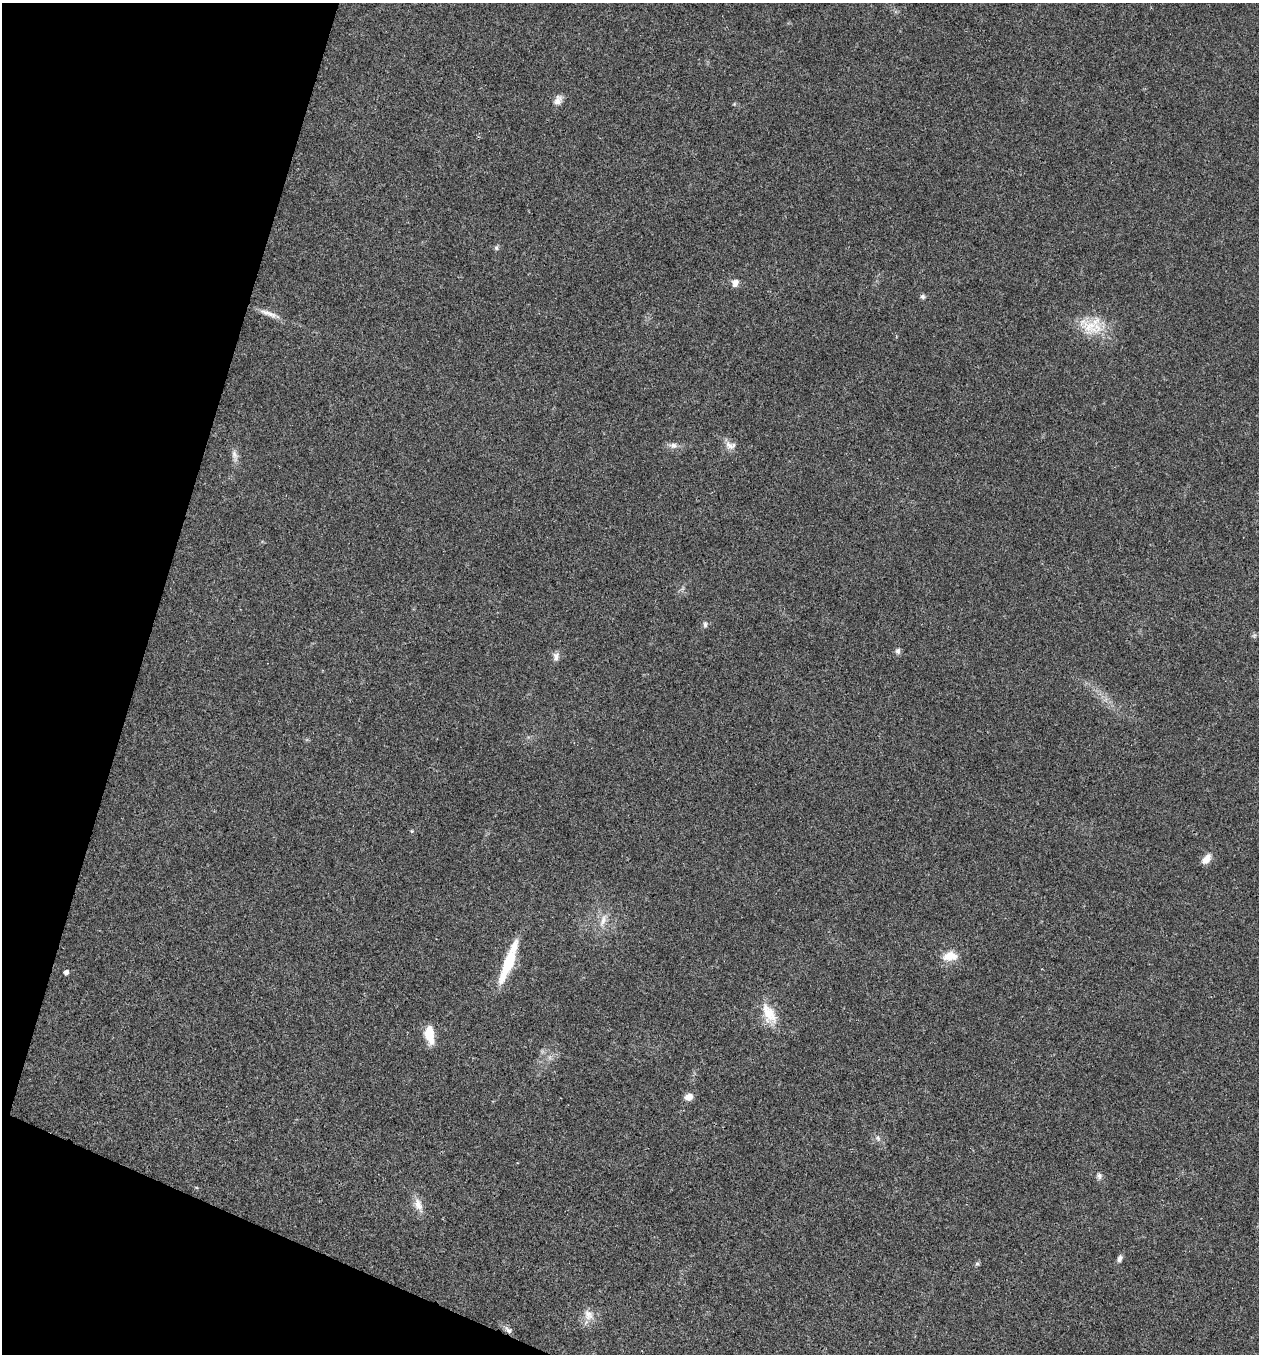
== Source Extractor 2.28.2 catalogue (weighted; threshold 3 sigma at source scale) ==
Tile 9 of 4 x 4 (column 1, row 3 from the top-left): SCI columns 268-1524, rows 1355-2706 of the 5432 x 5417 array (HDU 1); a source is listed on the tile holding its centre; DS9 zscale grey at full resolution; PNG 1261 x 1356 px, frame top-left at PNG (2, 3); no overlay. Shown black and unused: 15% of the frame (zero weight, under 3 of 4 exposures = <1% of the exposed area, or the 3 px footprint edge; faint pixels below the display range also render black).
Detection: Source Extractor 2.28.2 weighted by HDU 2 'WHT'; one run over the whole footprint, this tile lists its part. Background 0.0212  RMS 0.004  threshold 0.0179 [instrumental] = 3 sigma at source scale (4.5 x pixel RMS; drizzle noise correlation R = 1.50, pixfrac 1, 0.05/0.05 arcsec/px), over >= 5 px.
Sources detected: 31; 2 inside a brighter listed object's ellipse — not listed separately; the other 29 listed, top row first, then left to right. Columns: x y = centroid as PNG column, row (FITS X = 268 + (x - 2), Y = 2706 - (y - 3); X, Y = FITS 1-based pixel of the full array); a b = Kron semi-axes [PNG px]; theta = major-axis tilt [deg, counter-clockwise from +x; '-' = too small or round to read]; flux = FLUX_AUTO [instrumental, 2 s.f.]
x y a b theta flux
558 100 14 9 56 2.5
496 248 7 6 - 0.82
735 283 9 8 - 2.1
923 296 6 6 - 0.92
268 313 27 6 -20 3.4
1091 327 39 19 -22 13
673 445 12 7 -3 2
729 445 15 9 -38 2.6
235 455 18 7 -75 2.4
705 625 8 5 -90 0.98
898 651 8 7 - 1.1
556 656 12 8 79 1.9
412 831 5 4 - 0.44
1206 859 13 7 48 3.5
603 920 21 7 69 3.8
950 956 19 12 4 6
508 965 43 10 68 17
66 972 5 4 - 1.4
769 1014 30 15 -60 9.1
429 1034 21 10 -81 7.4
550 1057 7 4 72 1
689 1097 9 7 17 3.1
878 1138 8 6 -48 1.2
1099 1176 8 7 - 1.3
418 1205 21 10 -71 4
1119 1259 9 6 69 1.3
977 1264 7 5 -67 0.66
588 1315 16 13 -68 4.2
509 1330 11 7 -34 1.5
Overlapping masked pixels (flux is a lower limit): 1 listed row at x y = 509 1330